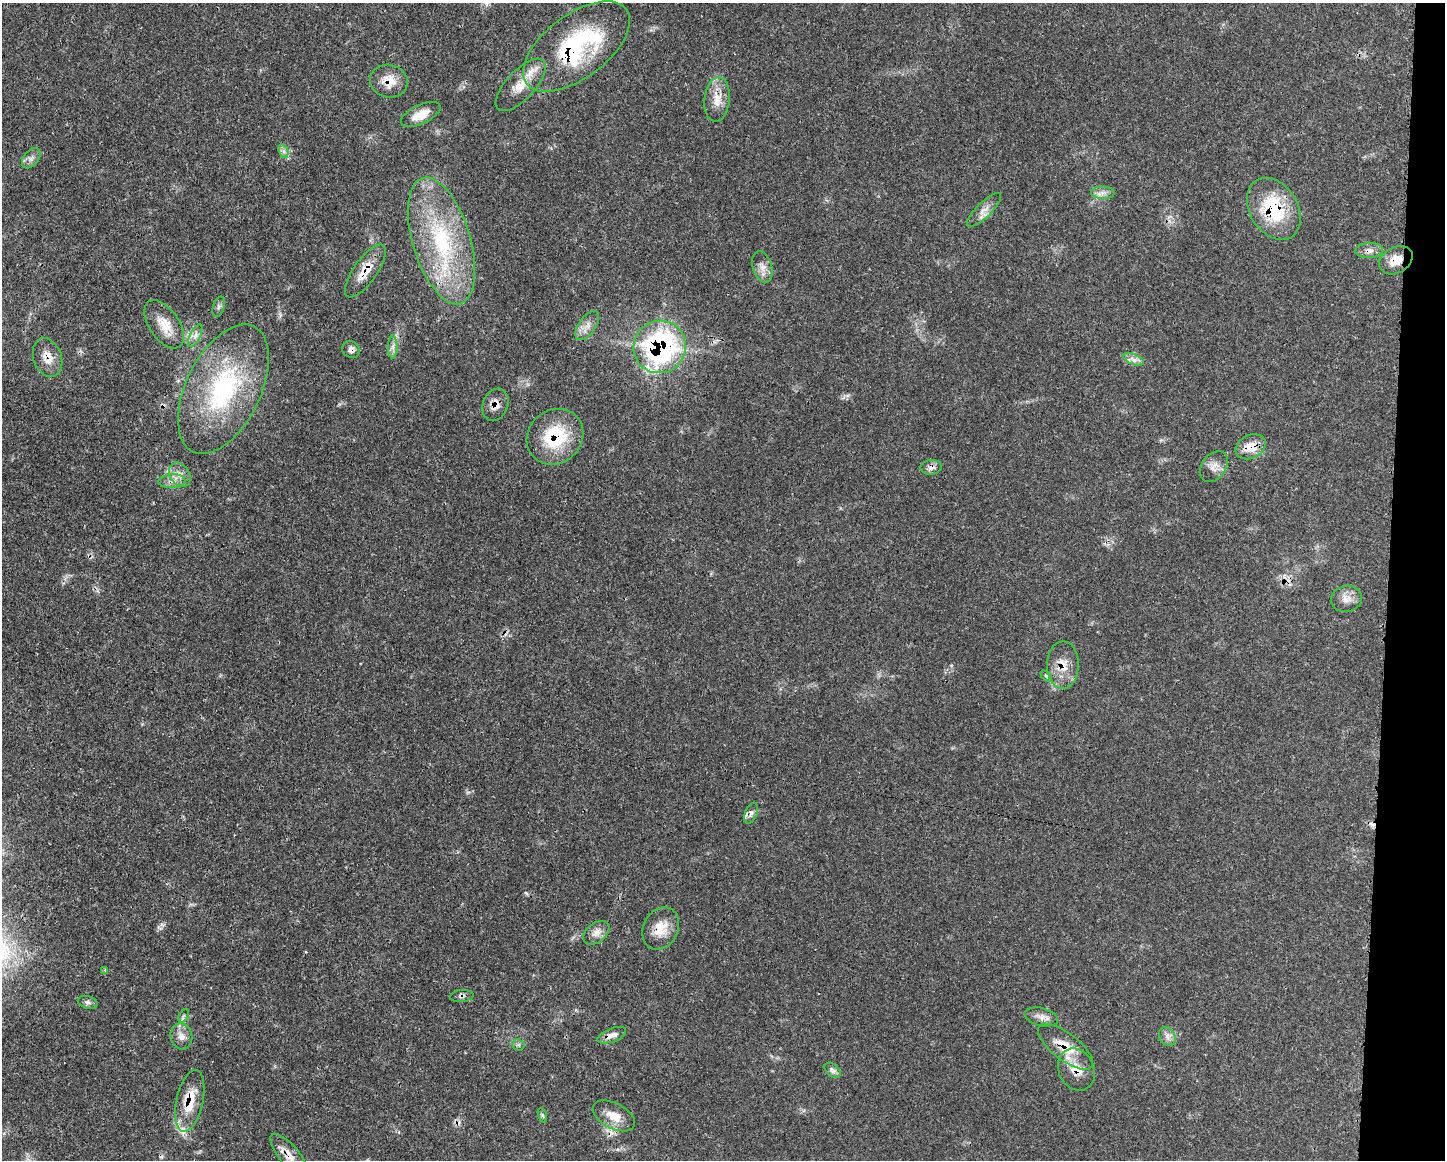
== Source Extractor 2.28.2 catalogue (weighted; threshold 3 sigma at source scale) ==
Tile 6 of 3 x 4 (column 3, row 2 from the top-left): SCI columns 3004-4446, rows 2334-3491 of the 4675 x 4660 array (HDU 1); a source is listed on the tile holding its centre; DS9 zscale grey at full resolution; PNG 1447 x 1162 px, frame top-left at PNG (2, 3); each listed source drawn as its Kron ellipse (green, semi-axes under 4 px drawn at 4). Shown black and unused: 4% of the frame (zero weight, under 3 of 4 exposures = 2% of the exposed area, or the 3 px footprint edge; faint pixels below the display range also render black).
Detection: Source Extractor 2.28.2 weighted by HDU 2 'WHT'; one run over the whole footprint, this tile lists its part. Background 0.0771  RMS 0.0035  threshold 0.0159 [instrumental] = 3 sigma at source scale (4.5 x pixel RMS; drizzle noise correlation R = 1.50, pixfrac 1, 0.05/0.05 arcsec/px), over >= 5 px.
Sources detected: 63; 6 cosmic-ray / hot-pixel residue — neither listed nor drawn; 3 inside a brighter listed object's ellipse — not listed separately; the other 54 listed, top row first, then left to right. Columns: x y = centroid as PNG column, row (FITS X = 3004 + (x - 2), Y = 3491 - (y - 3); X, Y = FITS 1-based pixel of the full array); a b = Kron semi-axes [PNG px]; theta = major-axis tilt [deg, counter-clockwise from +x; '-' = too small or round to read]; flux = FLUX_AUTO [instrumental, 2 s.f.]
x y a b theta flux
577 46 62 31 37 50
389 81 19 16 -13 5.9
521 85 33 14 47 7.1
717 99 22 12 84 5.5
421 114 21 9 25 5.2
283 151 7 4 -70 1.1
31 158 11 7 51 1.7
1103 193 12 6 -1 1.9
1274 209 33 24 -58 23
984 210 23 7 45 3.1
442 241 65 29 -73 43
1369 251 14 7 3 2.1
1396 260 18 13 29 5.3
762 267 16 9 -73 2.7
365 271 31 11 55 7
219 307 10 5 72 1.1
164 324 27 15 -55 6.8
587 326 17 8 56 3.1
195 336 12 5 63 1.7
393 347 11 4 90 1.5
660 347 26 26 - 76
351 350 9 8 - 1.5
48 358 20 14 -70 4.8
1134 359 11 5 -22 1.7
223 389 70 37 64 51
495 405 16 12 69 3.6
555 437 30 26 43 21
1251 447 16 11 26 5.9
931 467 10 7 4 1.8
1214 467 17 12 55 3.2
180 475 13 9 -56 2.9
172 481 13 7 4 2.4
1346 599 15 13 13 3.5
1063 665 24 16 89 6.4
1046 676 6 4 -46 0.56
751 813 11 6 68 1.3
661 929 22 17 62 6.9
596 933 15 9 38 2.6
105 970 4 4 - 0.36
462 996 11 6 5 1.1
88 1002 10 6 -17 1.1
184 1016 7 4 64 0.72
1041 1017 17 9 -14 2.4
612 1035 15 6 21 2.5
181 1036 13 10 -76 2.8
1167 1036 10 7 -59 1.8
518 1045 6 5 - 0.71
1066 1047 33 13 -38 8.8
1076 1069 22 17 -63 6.7
833 1070 9 6 -42 1.3
190 1101 31 13 78 10
542 1115 8 3 -71 0.55
614 1116 23 12 -27 5.7
289 1155 26 10 -50 4.4
Overlapping masked pixels (flux is a lower limit): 22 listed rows (the first 20) at x y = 577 46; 389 81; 1274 209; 1369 251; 1396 260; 365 271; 660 347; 351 350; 48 358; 223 389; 495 405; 555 437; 1251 447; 931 467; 172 481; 1063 665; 661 929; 462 996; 1066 1047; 1076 1069